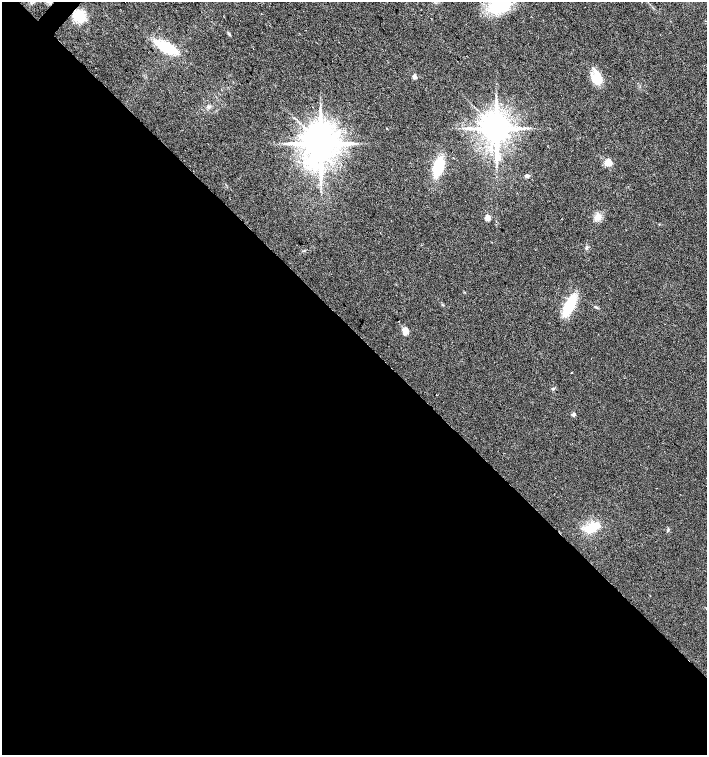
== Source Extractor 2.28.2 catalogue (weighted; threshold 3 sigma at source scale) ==
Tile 14 of 4 x 4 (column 2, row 4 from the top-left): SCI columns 1571-2979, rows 5-1509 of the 6025 x 6023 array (HDU 1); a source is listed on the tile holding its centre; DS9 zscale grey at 2 x 2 block average (1 PNG px = mean of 2 x 2 image px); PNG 709 x 757 px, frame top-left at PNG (2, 2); no overlay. Shown black and unused: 56% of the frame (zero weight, under 2 of 3 exposures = <1% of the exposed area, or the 3 px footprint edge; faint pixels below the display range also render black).
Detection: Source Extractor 2.28.2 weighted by HDU 2 'WHT'; one run over the whole footprint, this tile lists its part. Background 0.0301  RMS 0.0063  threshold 0.0283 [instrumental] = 3 sigma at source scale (4.5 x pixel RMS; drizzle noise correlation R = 1.50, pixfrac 1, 0.0396/0.0396 arcsec/px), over >= 5 px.
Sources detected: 21; all 21 listed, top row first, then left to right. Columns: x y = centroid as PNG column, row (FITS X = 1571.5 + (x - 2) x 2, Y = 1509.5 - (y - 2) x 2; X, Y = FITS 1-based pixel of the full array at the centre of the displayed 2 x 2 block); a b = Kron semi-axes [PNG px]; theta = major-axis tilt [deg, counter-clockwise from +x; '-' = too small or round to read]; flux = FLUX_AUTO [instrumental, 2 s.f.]
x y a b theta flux
499 6 28 16 15 67
79 16 10 9 - 37
229 34 5 3 - 2.1
166 47 17 6 -27 76
414 76 3 2 - 14
597 79 15 11 77 25
387 128 3 2 - 0.73
468 128 4 2 - 1.9
496 129 8 6 -80 3600
321 144 9 8 - 5300
608 162 3 3 - 62
438 166 23 10 74 46
527 176 3 2 - 7.7
598 217 9 8 - 9.4
487 218 3 2 - 25
570 304 24 10 64 46
405 330 7 5 -85 12
553 389 5 3 - 2.1
436 395 2 2 - 1.8
574 414 2 2 - 6.6
591 528 19 10 22 30
Isophote crosses this tile's border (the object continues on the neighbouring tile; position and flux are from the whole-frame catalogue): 1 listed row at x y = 499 6
Diffuse or blended objects may show on this block-average render without a row.